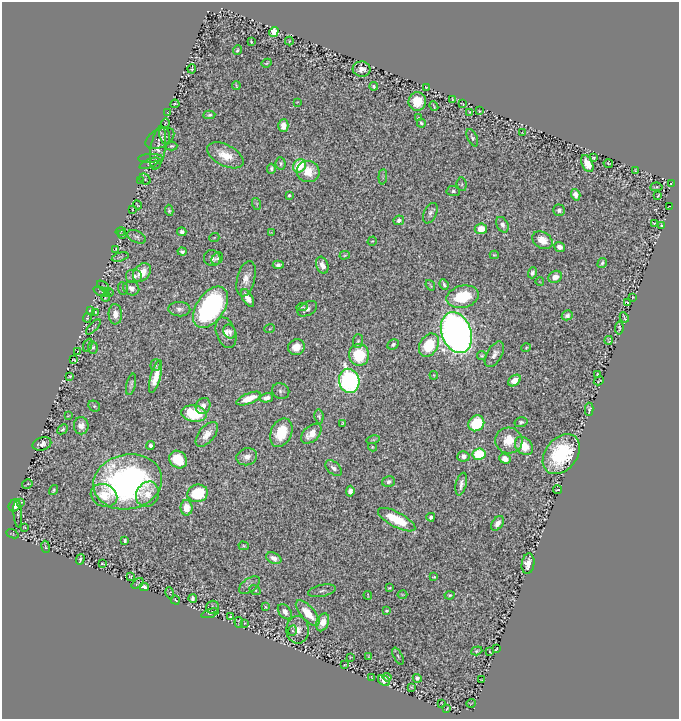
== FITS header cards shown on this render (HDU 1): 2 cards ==
NAXIS1  =                  677
NAXIS2  =                  717

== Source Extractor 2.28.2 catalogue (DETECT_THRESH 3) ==
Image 677 x 717 px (HDU 1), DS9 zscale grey, 1 PNG px = 1 image px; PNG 681 x 721 px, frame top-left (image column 1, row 717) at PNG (2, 2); each listed source drawn as its Kron ellipse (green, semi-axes under 4 px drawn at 4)
Background 0.537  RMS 0.018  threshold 0.0545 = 3 sigma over >= 5 px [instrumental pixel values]
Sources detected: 236; all 236 listed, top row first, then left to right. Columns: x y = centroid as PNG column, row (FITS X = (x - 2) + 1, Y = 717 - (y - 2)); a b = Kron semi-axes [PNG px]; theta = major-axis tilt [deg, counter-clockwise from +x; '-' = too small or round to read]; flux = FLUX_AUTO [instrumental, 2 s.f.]
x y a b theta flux
274 32 5 4 - 26
289 41 4 2 - 0.88
251 42 3 2 - 1.1
237 50 5 3 - 2.2
267 63 5 3 - 1.4
192 69 4 2 - 1.4
362 69 9 7 -2 8.3
236 86 4 2 - 1.3
374 86 4 3 - 2.7
426 88 2 2 - 1
452 99 3 2 - 0.79
417 101 9 8 - 25
297 102 4 4 - 1.1
175 104 4 3 - 1.2
462 104 3 2 - 0.66
434 106 5 2 - 1.1
479 111 3 2 - 0.87
470 112 3 3 - 1.8
167 113 4 2 - 1.1
209 115 6 4 4 2.3
418 118 4 3 - 1.6
165 123 5 3 - 0.92
421 123 4 3 - 2.8
283 126 6 5 - 11
522 133 3 2 - 0.99
165 135 8 5 -78 2.7
160 138 15 9 28 4.5
472 138 9 5 -65 3
171 146 6 4 1 2.1
158 148 22 7 81 9.6
225 155 20 10 -27 26
151 158 12 3 3 2.3
593 158 3 3 - 1.4
149 163 11 4 22 2.4
608 163 5 2 - 1.3
281 164 6 5 - 2.7
587 164 9 5 -65 14
299 166 7 6 - 49
271 169 5 3 - 3
635 170 3 2 - 1.3
308 172 11 10 - 27
383 177 8 3 86 1.6
145 179 6 5 - 1.6
140 180 2 2 - 0.59
671 183 3 2 - 1.3
462 184 7 5 -82 2.1
656 187 6 3 5 1.4
453 191 6 5 - 2.5
289 195 4 3 - 2
576 195 6 4 -72 6.7
658 196 4 2 - 1
257 204 6 4 -72 1.4
137 205 5 2 - 1.1
669 206 3 2 - 1.1
132 209 3 2 - 0.82
169 210 5 4 - 1.8
559 210 6 5 - 4.5
430 213 11 6 66 5
399 220 5 4 - 4.3
654 223 3 2 - 1.1
502 225 8 5 -63 6.2
661 226 3 2 - 1.3
481 229 6 5 - 21
121 231 5 3 - 1.4
182 232 4 4 - 3.9
271 232 3 2 - 0.75
122 234 4 3 - 1.1
137 237 10 5 -25 3.2
214 238 5 3 - 0.81
542 240 11 8 -31 17
372 241 5 4 - 1.2
560 247 6 5 - 8.1
116 249 3 2 - 0.82
182 252 4 4 - 3.1
345 255 5 3 - 1.6
494 255 4 3 - 1.5
120 257 8 2 16 1.6
212 258 8 8 - 4.8
217 259 7 5 58 2.5
602 263 5 3 - 2.6
278 265 5 4 - 4.2
322 265 9 6 -70 8.1
142 272 10 7 48 20
532 273 6 4 70 4
134 276 8 7 - 7.7
555 277 7 6 - 11
246 279 18 9 75 13
540 282 4 2 - 0.83
430 285 6 2 -53 1.5
444 285 5 3 - 2.7
103 286 7 3 -37 1.2
123 288 6 5 - 1.9
131 288 8 7 - 6.8
101 292 8 4 -23 1.4
109 292 5 3 - 1.3
106 297 4 2 - 1.2
463 297 16 11 13 62
633 297 3 2 - 0.71
248 298 10 5 -60 11
627 302 3 2 - 0.93
211 307 23 13 55 290
302 307 6 3 6 1.5
179 309 11 7 -4 6.6
307 309 11 6 28 5.2
90 310 3 2 - 1
95 312 3 3 - 1.1
115 314 10 6 -87 10
567 315 5 4 - 4
624 317 5 2 - 1.4
87 318 5 2 - 0.88
93 327 9 3 46 1.3
270 328 5 3 - 1.2
619 328 6 3 83 2
230 332 7 6 - 4.7
226 333 16 9 -71 11
456 333 21 14 -70 1200
609 340 4 2 - 1.4
358 341 7 5 87 2.8
393 344 6 5 - 3.1
88 345 7 3 66 1.8
429 345 12 9 57 55
93 347 6 5 - 2.3
296 347 8 7 - 17
526 348 5 3 - 1.4
78 351 3 2 - 0.6
494 354 14 7 59 8.1
359 355 11 10 - 65
482 356 5 4 - 1.8
74 360 4 2 - 0.93
156 365 6 5 - 2.7
597 374 3 2 - 0.9
434 375 4 3 - 1.2
70 376 3 3 - 1.6
156 377 17 5 74 22
514 380 7 5 38 10
349 381 12 10 -77 320
599 381 5 2 - 1.2
131 384 11 4 76 3.3
281 391 9 7 -21 4.1
267 398 7 4 13 6.4
249 399 13 5 22 23
94 406 6 5 - 2.2
203 406 8 7 - 7.2
589 409 6 3 -87 2.2
194 414 13 8 -9 68
68 416 3 2 - 0.79
319 416 7 4 -81 2.7
521 422 6 5 - 2.8
342 423 3 2 - 1.2
476 423 8 7 - 60
81 426 8 7 - 8
62 429 6 4 43 2.8
281 433 15 10 67 40
207 434 15 7 51 16
311 434 12 7 42 17
373 440 7 3 13 1.5
509 440 13 13 - 26
42 444 9 6 15 6.1
150 445 4 3 - 3.5
524 446 10 7 -47 24
372 447 4 3 - 1.5
479 454 6 6 - 74
561 454 22 16 51 100
463 456 6 5 - 6.1
247 457 10 8 15 9.6
505 459 6 5 - 10
178 460 9 8 - 39
334 468 9 6 -43 5.9
128 482 34 27 11 380
389 482 6 5 - 4.1
27 484 5 2 - 1.1
461 484 11 5 76 6.3
54 490 5 4 - 2
557 490 4 2 - 1.1
350 491 5 4 - 5.6
198 493 10 8 16 59
147 494 13 11 64 14
104 495 14 11 -24 21
20 503 3 3 - 2.1
14 505 6 5 - 17
186 508 8 6 -90 17
18 514 14 3 -86 2.2
431 517 4 4 - 3.1
397 520 20 7 -28 56
497 523 8 5 55 7.8
24 527 3 2 - 0.98
12 534 6 3 -22 1.1
125 540 3 3 - 2.7
244 546 5 4 - 1.8
45 547 6 3 -80 1.4
274 558 8 5 -24 7.3
80 559 5 3 - 1.9
102 564 3 2 - 0.91
528 564 10 6 81 12
130 576 4 3 - 1.3
434 577 3 3 - 1.3
138 583 7 3 38 1.5
250 585 12 6 36 4.9
144 587 4 4 - 5.7
389 588 4 3 - 1.5
255 590 6 3 -36 1.3
322 591 14 5 12 4.2
170 593 6 4 -76 1.1
402 594 5 2 - 1.2
368 595 4 2 - 0.85
450 595 5 4 - 1.9
193 598 4 4 - 3.4
175 600 5 2 - 1
212 607 6 6 - 5
265 607 3 2 - 0.99
387 611 4 3 - 1.7
285 612 8 6 -50 7.5
210 613 9 3 18 1.8
308 613 16 7 -48 30
230 617 3 3 - 1.7
239 622 5 2 - 1
323 622 9 6 68 15
244 623 3 2 - 0.76
298 630 13 11 -90 12
292 631 5 3 - 1.8
496 649 3 2 - 0.82
477 651 6 3 18 1.9
490 652 4 2 - 1
368 656 3 2 - 0.75
398 656 9 4 -63 2.2
350 657 2 2 - 0.84
345 665 3 2 - 0.81
372 677 3 2 - 0.69
387 677 4 3 - 2.7
417 678 5 4 - 4.6
482 679 3 2 - 0.86
384 681 6 5 - 6.5
412 687 3 3 - 1.4
442 703 4 2 - 0.65
471 703 5 3 - 0.74
447 709 4 2 - 1.1